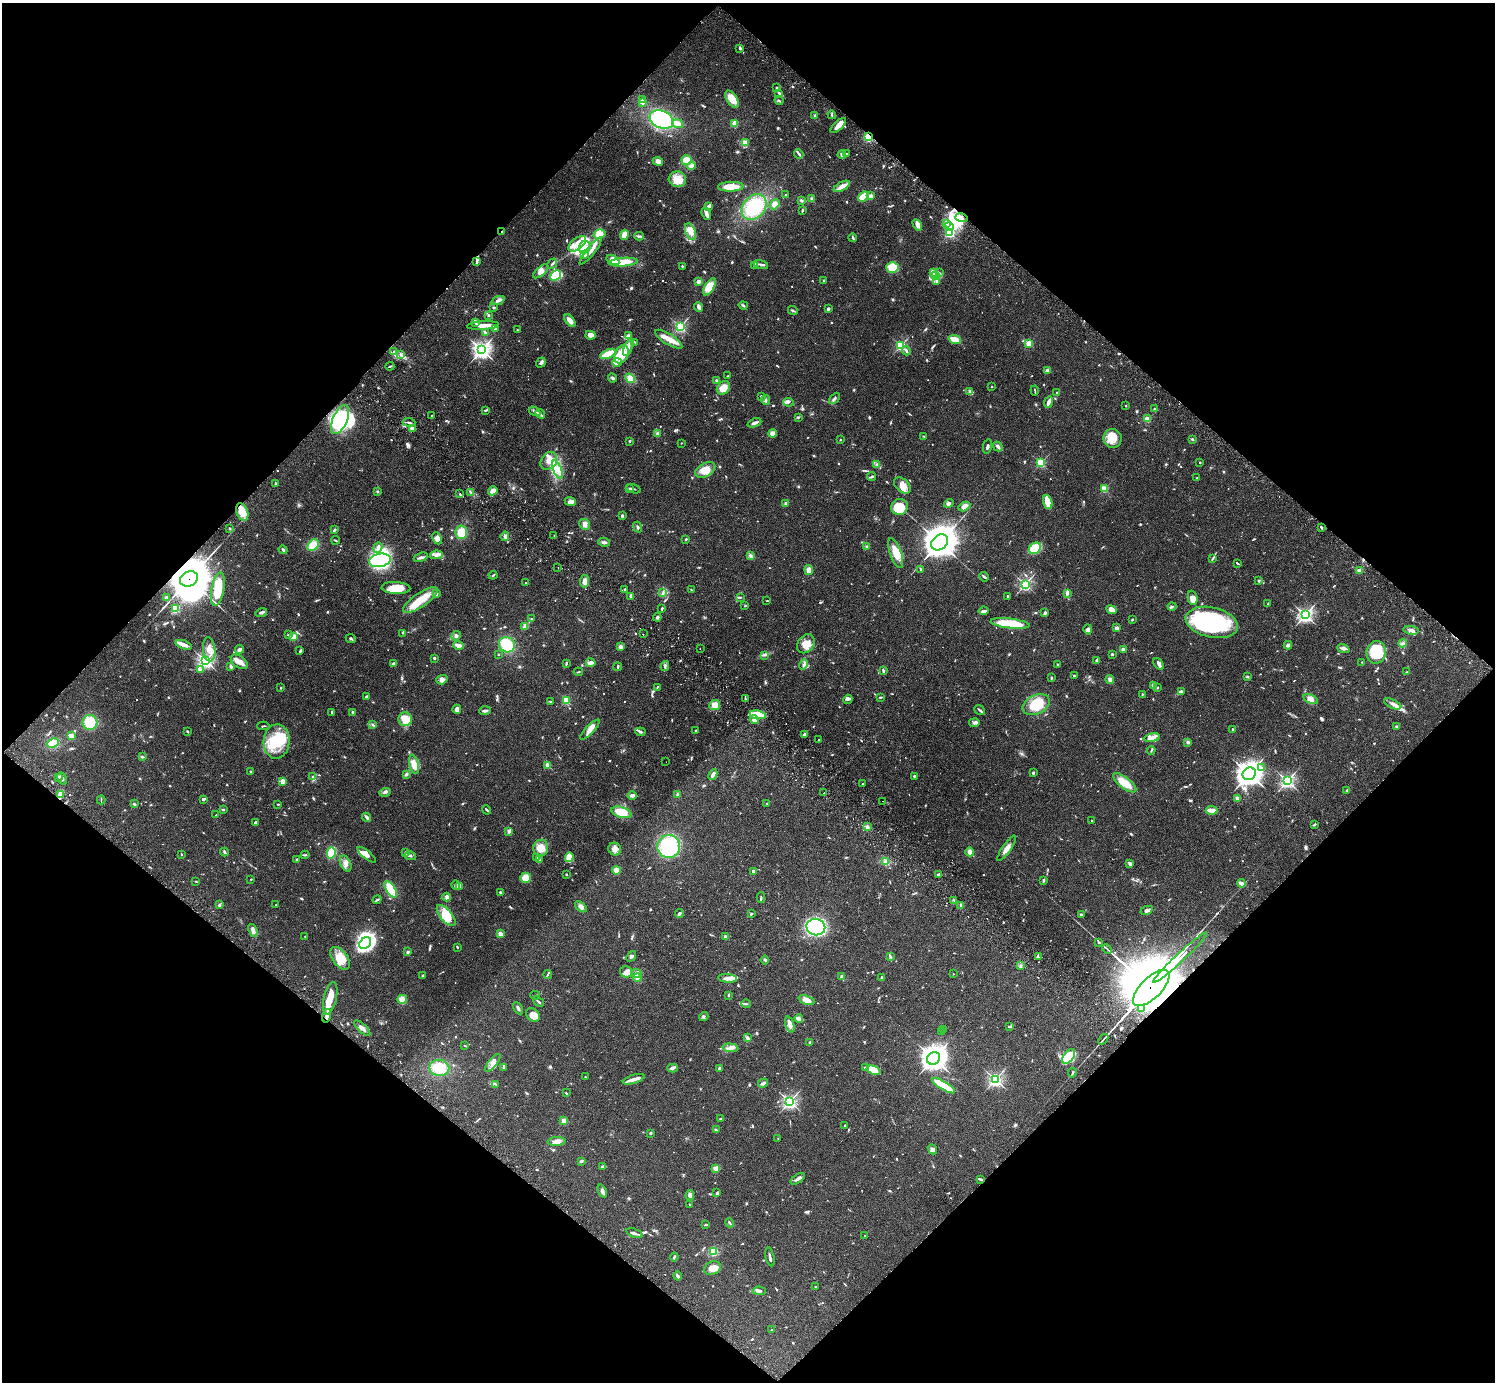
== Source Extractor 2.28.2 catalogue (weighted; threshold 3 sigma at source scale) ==
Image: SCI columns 46-6016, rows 346-5863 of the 6059 x 6069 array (HDU 1 of 3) = the unmasked area's bounding box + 8 px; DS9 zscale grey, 4 x 4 block average (1 PNG px = mean of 4 x 4 image px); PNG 1497 x 1384 px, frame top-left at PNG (2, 3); each listed source drawn as its Kron ellipse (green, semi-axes under 4 px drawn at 4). Shown black and unused: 50% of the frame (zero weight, under 2 of 3 exposures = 3% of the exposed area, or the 3 px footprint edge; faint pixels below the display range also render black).
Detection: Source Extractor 2.28.2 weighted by HDU 2 'WHT'. Background 0.108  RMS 0.0064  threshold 0.0289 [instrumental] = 3 sigma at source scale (4.5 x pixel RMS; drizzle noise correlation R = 1.50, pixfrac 1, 0.05/0.05 arcsec/px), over >= 5 px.
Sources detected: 1222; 12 too faint to see at this stretch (4 x 4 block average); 15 inside a brighter object's white glare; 10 cosmic-ray / hot-pixel residue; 4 long thin detections or spike segments (spike, bleed or trail) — neither listed nor drawn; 38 coinciding with a brighter row at this scale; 90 inside a brighter listed object's ellipse — not listed separately; of the other 1053, all 500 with FLUX_AUTO >= 3.27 (the completeness limit of this list) listed and drawn (553 fainter detections not listed), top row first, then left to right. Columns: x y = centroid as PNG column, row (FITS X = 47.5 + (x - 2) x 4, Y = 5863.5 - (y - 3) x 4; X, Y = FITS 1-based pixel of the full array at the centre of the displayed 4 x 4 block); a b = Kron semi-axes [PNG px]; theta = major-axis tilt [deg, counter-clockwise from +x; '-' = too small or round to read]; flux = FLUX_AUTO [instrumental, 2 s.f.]
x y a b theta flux
740 48 3 2 - 11
777 88 3 3 - 6
779 93 4 3 - 5.8
642 99 2 2 - 15
732 99 9 5 -57 50
779 100 5 2 - 3.6
642 103 4 3 - 7.7
832 115 4 2 - 4.7
815 116 2 2 - 34
662 120 12 8 -22 280
678 124 5 3 - 42
735 124 3 2 - 40
838 125 10 3 44 39
868 137 4 3 - 43
746 142 4 3 - 18
799 154 5 2 - 14
847 154 2 2 - 15
842 155 4 3 - 9.5
687 160 5 5 - 42
658 161 5 4 - 21
691 166 4 3 - 14
677 179 9 8 - 51
842 186 9 3 28 36
731 187 13 4 1 57
786 195 2 2 - 4.9
871 196 2 2 - 76
863 197 5 3 - 89
812 199 3 2 - 11
801 200 3 2 - 6.5
775 204 5 4 - 31
709 206 2 2 - 17
754 207 14 11 49 180
802 210 4 2 - 5.6
706 214 6 3 -67 17
961 218 6 3 -17 19
946 223 3 3 - 6
917 225 6 3 -60 23
949 227 5 3 - 12
502 231 2 2 - 4.3
690 232 9 5 -67 27
950 233 2 2 - 410
600 234 6 4 15 35
624 235 5 3 - 24
639 236 4 2 - 6.7
853 238 4 2 - 6.7
577 244 10 5 38 38
585 247 6 5 - 41
591 251 17 2 51 23
584 255 4 3 - 9.3
613 260 7 4 -31 26
477 261 3 2 - 4.8
623 262 14 3 4 110
552 264 6 2 48 6.5
761 264 7 2 -16 9.5
755 265 3 2 - 11
682 266 2 2 - 3.3
892 268 6 5 - 84
541 271 9 4 42 22
934 272 2 2 - 3.7
939 273 3 2 - 4.8
555 275 6 4 44 190
935 276 3 3 - 6.7
824 280 2 2 - 15
937 281 4 2 - 5.9
698 282 3 3 - 13
709 287 9 4 60 58
498 300 7 2 22 13
743 306 4 2 - 5.8
699 307 5 3 - 17
493 308 2 2 - 4.7
828 309 3 2 - 10
793 310 5 2 - 5.1
489 315 3 3 - 4
570 321 7 4 -52 28
476 323 4 2 - 4.2
483 325 16 3 3 37
680 327 2 2 - 530
495 329 3 2 - 7.6
517 330 2 2 - 3.5
485 332 3 2 - 5
590 335 5 4 - 22
628 336 3 3 - 15
669 339 16 5 -32 40
955 340 6 4 -22 38
635 342 4 2 - 3.9
1029 343 2 2 - 180
901 346 2 2 - 400
628 347 9 3 67 19
481 350 3 3 - 1300
906 351 4 2 - 8.4
394 352 3 2 - 4.7
608 354 8 3 24 110
622 354 9 6 64 80
401 355 4 3 - 7.3
541 362 5 3 - 9.4
617 362 5 2 - 9
390 366 4 2 - 3.4
1047 370 4 3 - 12
728 376 3 2 - 3.9
612 378 5 2 - 5.6
630 378 5 3 - 29
716 381 3 3 - 4.4
991 386 2 2 - 3.3
723 388 7 6 - 37
1035 390 5 2 - 3.3
970 392 3 2 - 4.8
1057 393 2 2 - 28
761 396 2 2 - 4.3
834 398 6 2 45 6.8
766 400 5 3 - 7.2
788 402 5 3 - 7.3
1049 402 6 2 67 18
1126 406 2 2 - 5.6
1155 409 2 2 - 6
486 410 4 2 - 4.9
534 411 6 2 -28 8.2
540 414 5 2 - 4.8
432 416 2 2 - 4.5
798 417 2 2 - 4.3
340 419 15 7 66 240
1148 419 2 2 - 140
409 422 6 2 -6 6.1
754 423 7 2 23 11
412 428 4 3 - 12
658 433 3 3 - 9.3
772 433 4 3 - 22
924 436 3 2 - 3.5
1113 438 9 9 - 62
1192 439 3 2 - 5.5
840 440 2 2 - 11
629 441 2 2 - 5
681 443 2 2 - 3.9
987 446 7 2 79 7.4
998 447 5 2 - 9.6
549 461 10 7 52 41
1200 462 2 2 - 8.1
1041 463 2 2 - 340
877 464 3 3 - 6
557 469 9 4 -69 31
705 470 11 6 29 51
872 477 4 2 - 7.2
1197 478 2 2 - 12
275 483 2 2 - 3.9
902 485 10 6 -42 28
630 489 2 2 - 12
634 489 7 2 -16 4.9
1105 489 2 2 - 240
493 491 5 3 - 31
378 492 2 2 - 6.6
471 492 4 2 - 5.7
460 494 4 2 - 3.6
570 502 5 4 - 15
1048 502 7 3 -72 62
786 503 3 2 - 6.3
949 503 5 4 - 9.9
964 506 6 4 29 19
900 507 8 8 - 78
242 512 9 5 -69 58
622 516 3 3 - 4.9
585 524 6 5 - 17
638 527 5 2 - 5.6
1321 527 2 2 - 4.3
230 529 3 2 - 3.6
334 530 4 2 - 6.2
461 532 7 6 - 60
554 535 2 2 - 3.7
505 536 5 3 - 11
437 538 6 4 -64 17
686 539 3 2 - 3.6
336 540 4 2 - 3.6
604 542 6 2 -8 9.3
940 542 9 7 41 8300
313 545 6 4 49 54
867 546 2 2 - 12
378 547 5 4 - 13
1035 548 6 5 - 77
283 550 4 2 - 8.8
896 553 15 5 -70 59
436 555 6 4 10 17
750 556 4 3 - 7.6
421 557 7 3 20 11
1213 558 4 2 - 3.7
380 560 11 6 10 270
1237 563 3 2 - 4.1
558 567 2 2 - 9.3
920 569 3 2 - 3.7
809 570 5 4 - 25
1359 571 2 2 - 100
493 575 4 2 - 3.8
984 577 5 2 - 6.1
189 579 9 7 27 9400
585 581 6 4 83 21
1259 581 3 2 - 5.4
526 583 2 2 - 4.6
1025 584 2 2 - 590
396 588 14 6 -3 68
218 589 17 6 80 100
625 590 3 3 - 5.7
691 590 2 2 - 3.5
663 593 3 3 - 6
1067 593 3 2 - 20
436 594 2 2 - 39
631 596 4 2 - 5.3
1008 596 3 2 - 3.9
166 597 2 2 - 42
741 597 2 2 - 3.4
1193 598 7 4 -78 28
420 600 20 7 34 90
767 601 3 2 - 3.4
1268 604 4 2 - 3.3
745 606 2 2 - 3.6
1172 607 4 2 - 3.4
176 608 2 2 - 280
662 608 3 2 - 5.3
1112 610 5 4 - 31
984 611 5 2 - 12
261 612 6 3 19 8.3
1045 613 3 3 - 7.3
1305 615 3 3 - 830
657 617 4 3 - 6
531 619 2 2 - 5
1132 619 3 2 - 3.6
1212 622 26 15 -13 510
1010 623 20 5 -6 180
525 626 3 2 - 5
1117 628 3 3 - 12
1088 629 5 4 - 10
1411 630 8 4 -7 14
403 633 2 2 - 3.4
643 634 2 2 - 8.3
288 635 4 2 - 3.8
456 636 5 3 - 8
294 637 2 2 - 170
351 639 5 2 - 5.3
1403 643 4 2 - 6
806 644 10 8 55 48
184 645 8 3 -19 22
459 645 5 3 - 24
507 645 8 7 - 120
1288 645 4 3 - 14
620 647 4 3 - 7.9
209 649 12 6 -83 38
240 649 4 3 - 14
700 649 2 2 - 3.4
1123 649 2 2 - 52
1343 649 6 3 -21 9.9
300 651 4 2 - 6.5
1376 652 11 9 79 180
498 654 2 2 - 11
1112 654 2 2 - 18
765 655 3 2 - 3.4
434 658 2 2 - 27
205 661 3 3 - 910
1097 661 4 3 - 9.7
239 662 9 5 -36 26
1362 662 2 2 - 4.9
393 663 3 2 - 3.9
566 663 3 2 - 4.6
591 663 5 3 - 18
804 664 5 3 - 8.2
1158 664 7 3 -54 9.7
1057 665 2 2 - 4.1
231 666 3 2 - 10
665 666 5 2 - 6.7
618 667 4 2 - 4.6
200 669 3 2 - 4.9
883 671 3 2 - 7.1
578 672 4 2 - 3.4
1407 672 3 2 - 4.7
1074 676 2 2 - 4.1
1247 676 3 2 - 3.5
1051 678 4 2 - 4
442 680 6 4 18 14
1110 680 4 3 - 17
1154 685 4 3 - 13
657 687 2 2 - 3.8
281 688 2 2 - 9
1158 688 2 2 - 3.6
1182 692 4 3 - 6.3
1142 694 2 2 - 3.5
366 697 2 2 - 5.2
880 697 4 2 - 3.3
745 699 4 2 - 4.5
848 699 5 4 - 8
1311 699 8 4 -22 22
566 700 2 2 - 260
551 702 3 2 - 4
1393 704 9 4 -25 17
715 705 5 5 - 41
1036 705 14 9 26 120
457 709 4 3 - 17
980 710 6 2 -37 7.6
485 711 6 3 3 8.5
332 712 2 2 - 15
353 712 2 2 - 45
758 715 8 4 -9 95
405 719 7 6 - 46
754 720 4 3 - 11
90 722 7 7 - 92
974 723 5 3 - 12
373 725 3 2 - 3.7
263 726 6 2 0 3.6
1397 727 2 2 - 41
1233 729 2 2 - 6.6
590 730 13 4 46 28
695 730 3 2 - 3.3
188 731 2 2 - 3.9
640 732 5 3 - 6.6
804 734 3 2 - 9
71 736 2 2 - 130
1152 738 8 4 9 20
819 740 2 2 - 4.3
277 741 17 13 87 150
1188 742 2 2 - 32
53 743 6 4 25 78
1151 750 4 2 - 4
142 757 3 2 - 3.9
666 762 2 2 - 3.3
414 764 10 4 -77 41
548 765 2 2 - 80
1262 768 3 3 - 8.7
251 771 2 2 - 12
1033 773 2 2 - 6.8
406 774 3 3 - 6.1
1249 774 7 6 - 2800
713 775 5 3 - 13
914 776 2 2 - 18
58 777 4 2 - 7.1
312 777 2 2 - 3.4
62 778 6 2 -61 9.9
282 781 2 2 - 110
1287 781 2 2 - 820
1125 783 14 5 -38 68
863 784 2 2 - 11
1347 790 3 2 - 6.3
385 792 6 2 18 7.7
824 793 2 2 - 3.3
60 794 4 2 - 41
632 795 5 3 - 14
677 795 3 3 - 8.3
1237 798 2 2 - 86
203 799 3 2 - 8.9
101 800 4 2 - 3.3
882 801 2 2 - 5.6
134 804 3 2 - 4.6
278 804 2 2 - 4
767 804 2 2 - 3.4
223 809 3 2 - 5.3
487 810 4 2 - 6.5
1212 810 6 2 -4 37
621 812 10 5 -16 71
216 815 2 2 - 7
367 817 5 3 - 8.4
1091 821 2 2 - 4.5
255 822 3 2 - 7.6
1314 824 4 2 - 4.8
867 827 2 2 - 72
509 831 2 2 - 62
669 846 11 11 - 220
541 848 8 7 - 42
1007 848 15 4 55 23
615 849 6 6 - 24
224 852 4 2 - 5.1
970 852 4 3 - 16
331 853 6 4 76 76
405 853 3 2 - 4.5
182 854 2 2 - 4
305 855 4 2 - 5
367 855 11 4 -39 30
410 856 5 2 - 6.9
537 857 4 2 - 8.7
569 857 5 3 - 95
296 860 2 2 - 4.9
540 860 4 2 - 4.4
886 861 4 3 - 8.7
346 864 8 5 -66 21
1130 864 4 2 - 8.3
616 870 4 3 - 19
753 871 4 3 - 8.5
566 874 2 2 - 18
939 875 2 2 - 48
525 878 5 5 - 47
251 879 2 2 - 7
1043 880 3 2 - 4.9
196 881 2 2 - 4.2
1241 883 4 3 - 16
456 885 5 3 - 16
459 886 3 3 - 8.8
391 889 9 4 -57 110
500 892 2 2 - 10
447 897 4 3 - 11
761 898 5 2 - 4.2
377 900 5 2 - 5.3
954 901 2 2 - 5.9
219 905 3 3 - 4.5
276 905 2 2 - 4.7
961 905 2 2 - 57
581 907 7 4 -42 14
1147 910 6 3 23 18
679 913 4 2 - 8.2
751 914 3 2 - 4.8
1081 914 3 3 - 3.9
446 916 13 6 -50 72
816 927 9 8 - 520
253 930 7 3 -69 15
500 934 2 2 - 100
305 936 2 2 - 3.5
725 937 2 2 - 33
1098 942 2 2 - 7.2
365 943 6 5 - 620
457 947 2 2 - 4.8
1107 949 5 2 - 3.5
407 952 2 2 - 34
631 956 6 2 52 6.4
890 957 3 3 - 4.9
1038 957 4 2 - 5.3
340 958 13 7 -54 51
1180 958 36 2 43 2100
765 960 4 3 - 5.8
1021 965 3 2 - 4.7
626 972 6 5 - 19
637 973 5 4 - 12
548 974 4 2 - 5.1
953 974 2 2 - 5.6
423 975 2 2 - 8.4
842 977 4 3 - 9.6
637 978 4 4 - 13
728 978 9 4 -6 19
882 978 2 2 - 11
1151 988 23 10 45 26000
535 995 5 2 - 3.4
728 995 3 2 - 4.3
330 998 16 6 77 62
402 999 5 4 - 31
806 1000 8 4 -21 26
538 1002 6 2 -41 6.4
746 1004 4 2 - 5.5
518 1008 6 2 -61 7.6
1141 1009 2 2 - 3.4
533 1015 8 6 -46 40
327 1016 7 3 74 22
704 1017 5 3 - 5.5
799 1018 4 2 - 6.4
790 1024 8 4 -73 20
1010 1026 3 2 - 8.2
362 1028 10 3 -44 18
944 1029 3 2 - 4.7
942 1032 2 2 - 5.8
748 1038 4 2 - 17
1103 1039 6 2 50 4.9
810 1042 2 2 - 4
465 1045 3 2 - 3.3
730 1048 8 4 -5 17
1069 1057 8 5 51 140
933 1058 7 6 - 2900
493 1063 11 4 50 20
865 1067 2 2 - 10
439 1068 10 8 -9 83
503 1068 4 2 - 3.5
673 1068 5 4 - 9
719 1068 4 2 - 3.6
874 1070 7 4 -22 87
1072 1073 5 2 - 4.3
585 1077 2 2 - 5.8
634 1079 11 2 17 28
995 1079 2 2 - 810
763 1083 5 2 - 9.7
496 1084 4 2 - 4.3
943 1086 13 4 -31 120
566 1093 2 2 - 4.4
790 1101 3 3 - 820
721 1118 4 2 - 3.4
564 1121 2 2 - 120
845 1125 2 2 - 4.5
716 1130 3 3 - 3.9
651 1133 3 2 - 4.5
778 1138 2 2 - 5.9
556 1141 9 4 4 22
932 1149 5 4 - 12
581 1161 3 2 - 8.1
603 1166 3 2 - 6.7
716 1168 4 4 - 17
798 1179 8 2 35 16
980 1180 4 2 - 3.9
602 1191 7 4 -67 11
717 1192 4 2 - 4.6
690 1195 5 3 - 19
689 1204 2 2 - 9.2
729 1223 4 2 - 5
706 1225 3 2 - 4.5
634 1233 8 2 -20 9.1
865 1236 2 2 - 3.4
714 1252 3 2 - 76
674 1257 4 2 - 5.4
770 1257 9 2 -77 9.5
713 1268 8 6 22 35
678 1276 4 2 - 7.5
815 1287 2 2 - 10
759 1291 6 3 -2 8.8
772 1330 3 2 - 3.5
Overlapping masked pixels (flux is a lower limit): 5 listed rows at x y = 868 137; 502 231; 189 579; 1151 988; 327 1016
Diffuse or blended objects may show on this block-average render without a row.